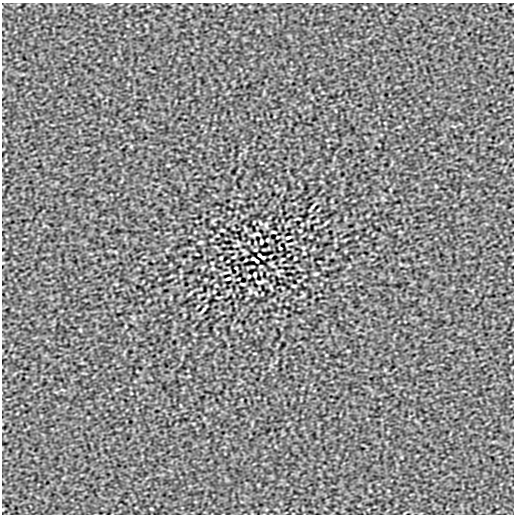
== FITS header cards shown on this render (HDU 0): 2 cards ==
NAXIS1  =                  512
NAXIS2  =                  512

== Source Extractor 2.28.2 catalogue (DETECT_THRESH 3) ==
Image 512 x 512 px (HDU 0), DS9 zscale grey, 1 PNG px = 1 image px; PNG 516 x 516 px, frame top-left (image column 1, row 512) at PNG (2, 3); no overlay
Background -3.16e-08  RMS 3.9e-06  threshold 1.16e-05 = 3 sigma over >= 5 px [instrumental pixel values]
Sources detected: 37; all 37 listed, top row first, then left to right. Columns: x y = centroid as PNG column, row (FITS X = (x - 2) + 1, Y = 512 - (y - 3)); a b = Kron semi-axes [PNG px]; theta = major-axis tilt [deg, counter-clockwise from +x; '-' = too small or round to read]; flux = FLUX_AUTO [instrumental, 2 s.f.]
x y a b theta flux
313 206 10 3 54 4.0e-04
260 223 5 3 - 2.5e-04
326 223 8 3 45 2.6e-04
223 230 4 2 - 2.5e-04
300 231 3 2 - 1.9e-04
273 232 6 2 -5 2.5e-04
257 234 7 2 8 4.0e-04
288 237 4 2 - 3.5e-04
267 240 3 2 - 2.4e-04
200 242 5 3 - 3.2e-04
261 242 4 3 - 3.2e-04
280 248 3 2 - 2.1e-04
255 250 3 2 - 2.1e-04
304 253 3 2 - 1.8e-04
259 255 4 3 - 2.3e-04
234 257 5 2 - 2.2e-04
263 257 4 2 - 3.1e-04
221 258 3 2 - 2.5e-04
295 258 3 2 - 2.5e-04
253 259 4 2 - 3.1e-04
282 259 5 2 - 2.2e-04
246 260 3 2 - 1.9e-04
257 261 4 3 - 2.3e-04
261 266 3 2 - 2.1e-04
236 268 3 2 - 2.1e-04
213 269 5 3 - 2.2e-04
255 274 4 3 - 3.2e-04
316 274 7 3 8 2.9e-04
249 276 3 2 - 2.4e-04
228 279 4 2 - 3.5e-04
259 282 7 2 8 4.0e-04
243 284 6 2 -5 2.5e-04
216 285 3 2 - 1.9e-04
293 286 4 2 - 2.5e-04
190 293 8 3 45 2.6e-04
256 293 5 3 - 2.5e-04
203 310 10 3 54 4.0e-04